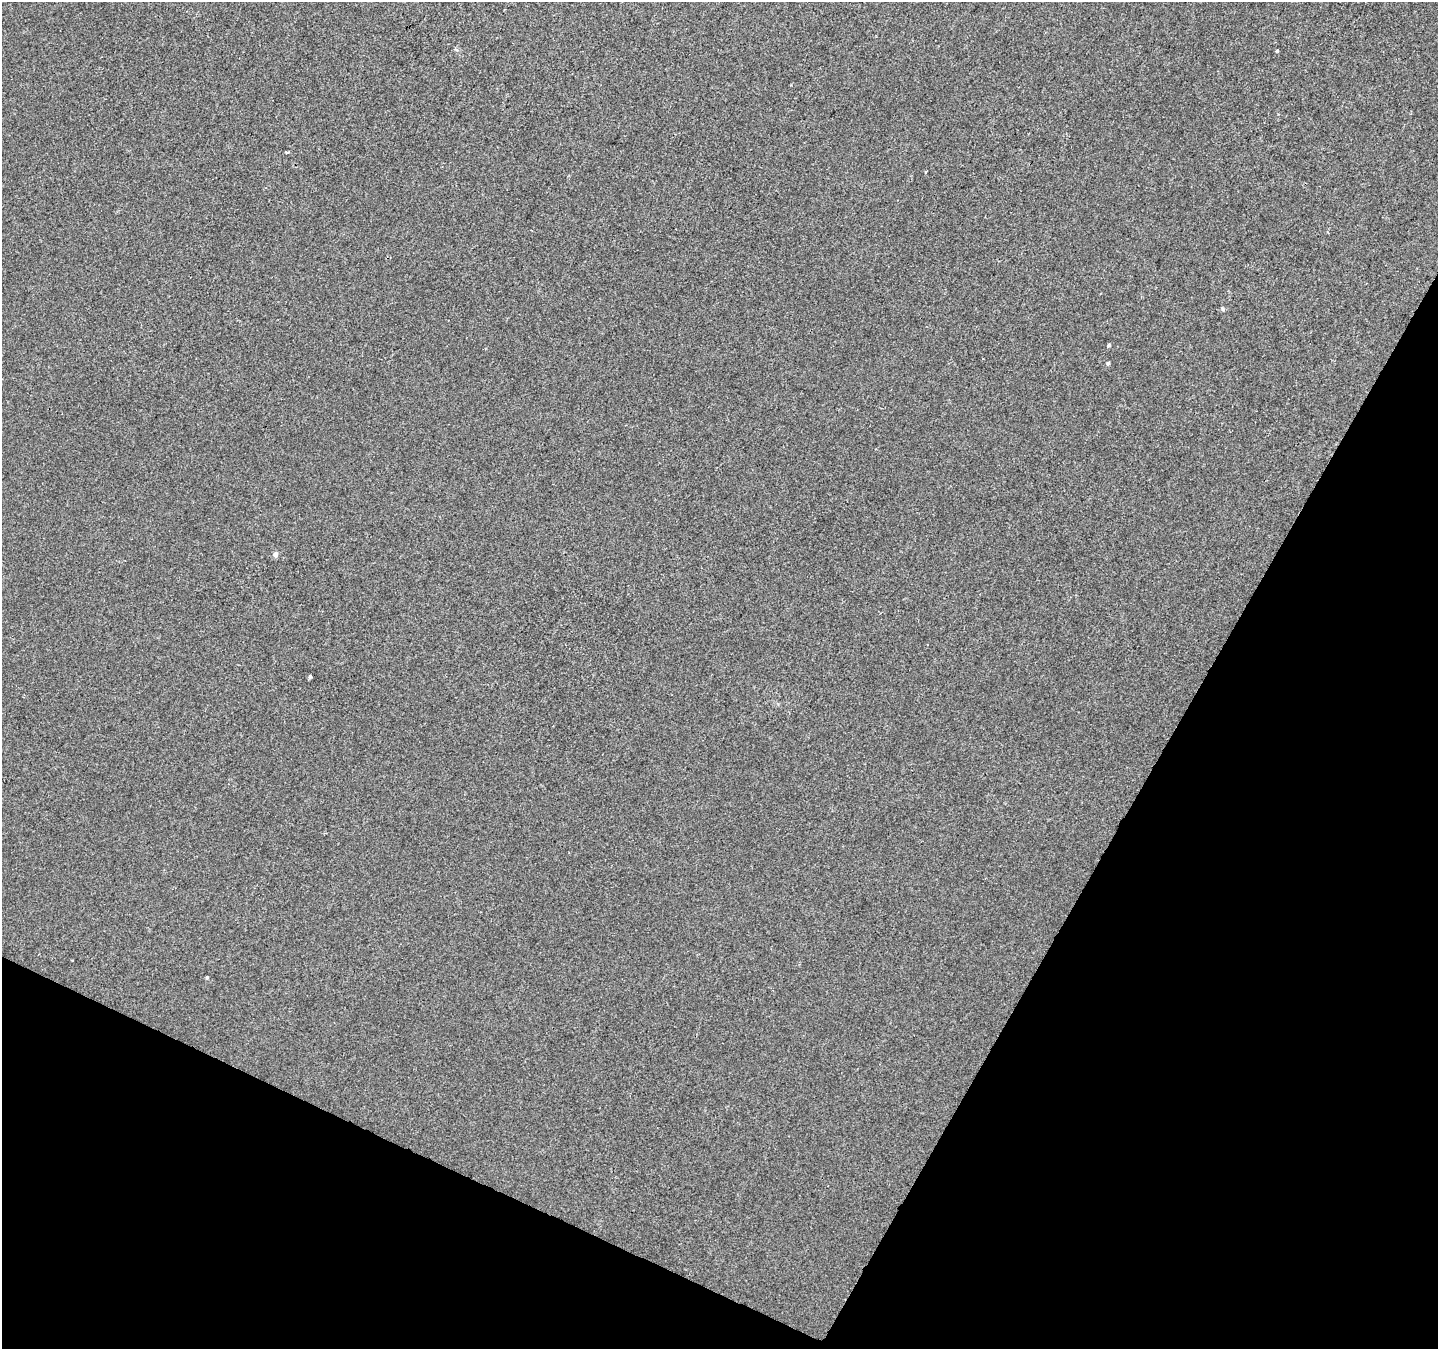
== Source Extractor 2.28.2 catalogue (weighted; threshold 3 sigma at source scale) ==
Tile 15 of 4 x 4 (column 3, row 4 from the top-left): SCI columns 2880-4315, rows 265-1611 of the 5752 x 5851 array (HDU 1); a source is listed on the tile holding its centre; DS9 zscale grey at full resolution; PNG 1440 x 1351 px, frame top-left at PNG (2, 2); no overlay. Shown black and unused: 26% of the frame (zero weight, under 2 of 3 exposures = <1% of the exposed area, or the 3 px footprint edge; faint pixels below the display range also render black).
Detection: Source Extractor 2.28.2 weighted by HDU 2 'WHT'; one run over the whole footprint, this tile lists its part. Background -3.62e-04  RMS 0.0045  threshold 0.0203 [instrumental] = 3 sigma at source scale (4.5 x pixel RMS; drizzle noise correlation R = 1.50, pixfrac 1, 0.0396/0.0396 arcsec/px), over >= 5 px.
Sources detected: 10; all 10 listed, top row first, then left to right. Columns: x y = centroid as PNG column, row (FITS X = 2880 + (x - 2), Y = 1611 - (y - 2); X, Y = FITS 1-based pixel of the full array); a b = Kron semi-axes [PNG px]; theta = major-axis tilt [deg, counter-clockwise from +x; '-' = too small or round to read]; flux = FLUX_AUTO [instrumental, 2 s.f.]
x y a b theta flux
1277 51 3 3 - 0.92
287 152 4 3 - 0.84
926 172 3 2 - 0.47
1223 309 6 4 -87 0.57
1108 345 4 3 - 2.1
1108 363 5 4 - 0.74
275 554 5 4 - 2.3
310 676 3 3 - 1.4
72 960 2 2 - 0.41
207 977 4 3 - 0.58